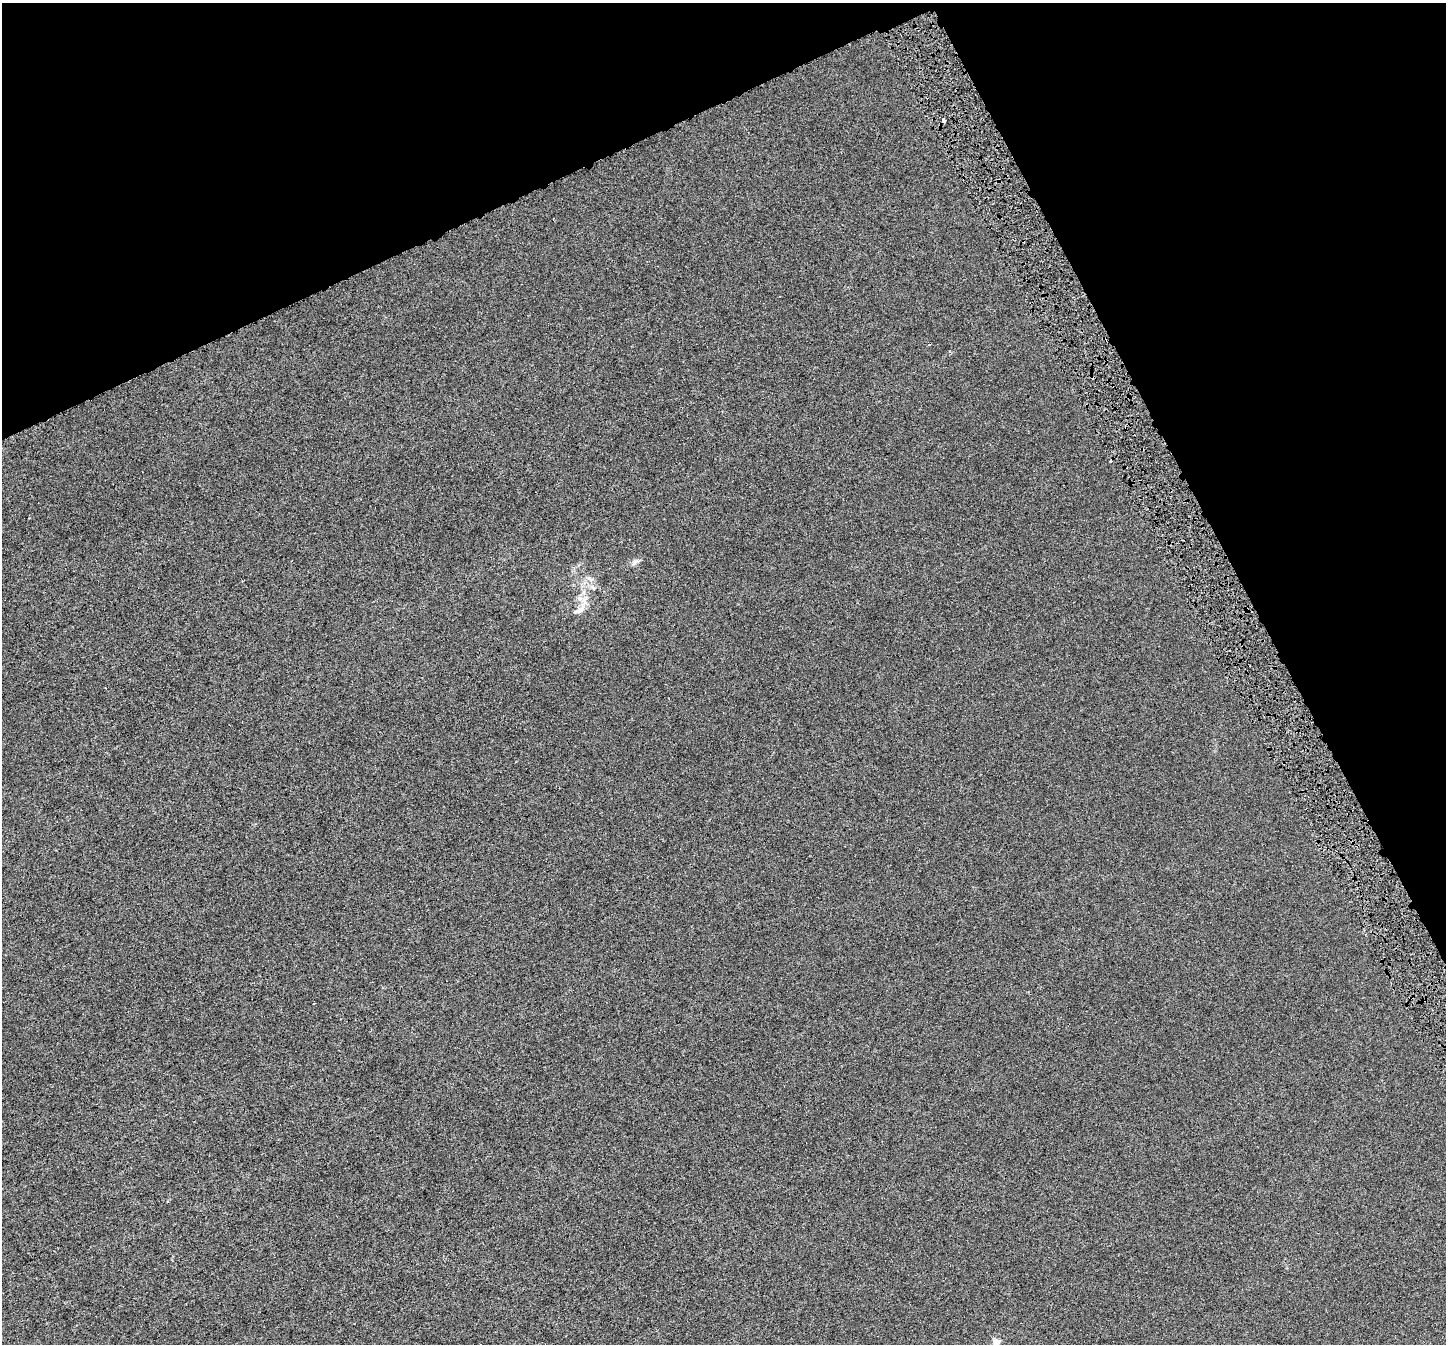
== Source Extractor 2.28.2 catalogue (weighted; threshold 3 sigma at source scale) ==
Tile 3 of 4 x 4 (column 3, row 1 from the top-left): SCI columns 2920-4363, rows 4198-5539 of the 5833 x 5653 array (HDU 1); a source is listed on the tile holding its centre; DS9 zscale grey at full resolution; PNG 1448 x 1346 px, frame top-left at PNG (2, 3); no overlay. Shown black and unused: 24% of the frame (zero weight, under 4 of 8 exposures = <1% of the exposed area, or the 3 px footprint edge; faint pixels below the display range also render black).
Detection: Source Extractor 2.28.2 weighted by HDU 2 'WHT'; one run over the whole footprint, this tile lists its part. Background -3.55e-04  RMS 0.0014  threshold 0.00564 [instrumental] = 3 sigma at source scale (4.09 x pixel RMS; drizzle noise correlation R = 1.36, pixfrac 0.8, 0.0396/0.0396 arcsec/px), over >= 5 px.
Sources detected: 7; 2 cosmic-ray / hot-pixel residue — not listed; the other 5 listed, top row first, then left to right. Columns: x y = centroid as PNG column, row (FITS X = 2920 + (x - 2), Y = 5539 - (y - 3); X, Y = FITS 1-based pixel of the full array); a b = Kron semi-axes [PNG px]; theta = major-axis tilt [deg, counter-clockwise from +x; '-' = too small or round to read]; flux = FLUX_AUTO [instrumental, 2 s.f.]
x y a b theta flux
943 120 3 3 - 1.5
635 562 9 5 34 0.35
580 610 13 7 38 0.65
314 1003 3 2 - 0.093
996 1343 11 8 74 0.68
Isophote crosses this tile's border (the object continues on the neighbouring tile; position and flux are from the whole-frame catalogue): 1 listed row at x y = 996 1343